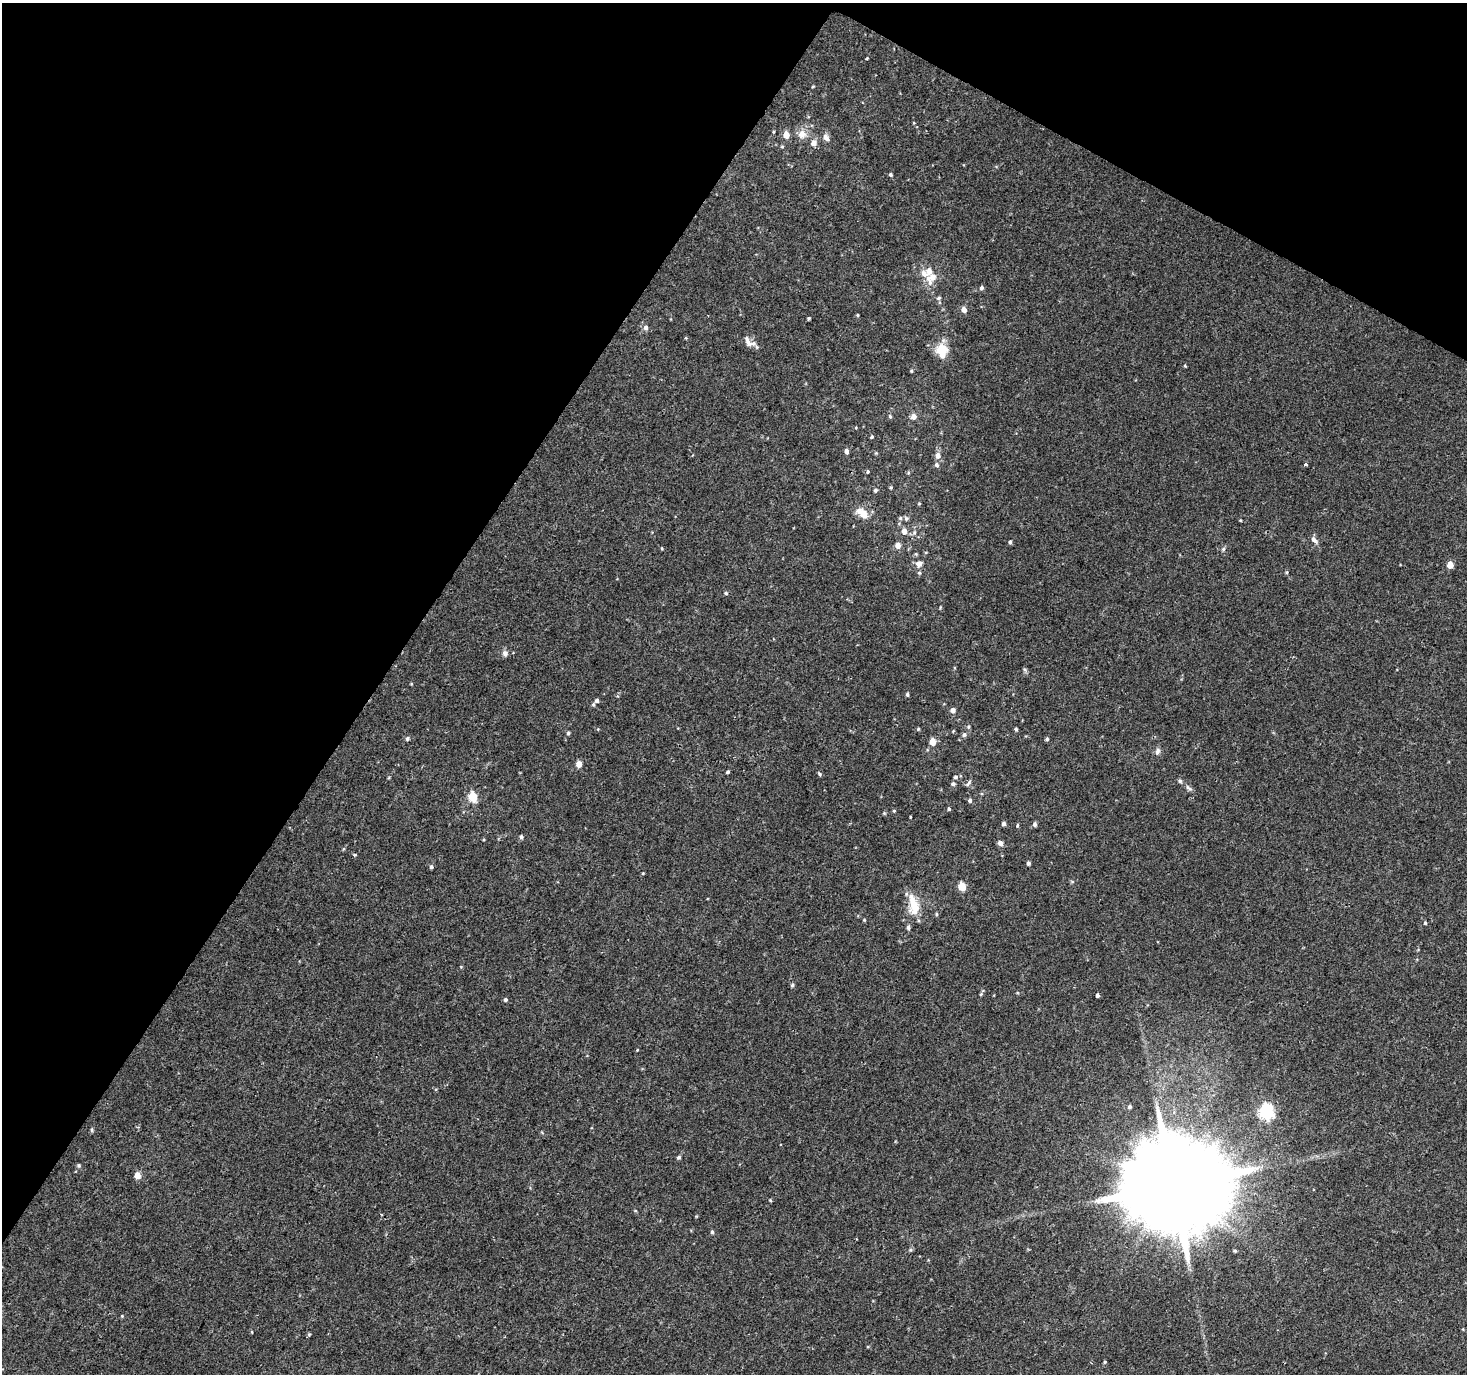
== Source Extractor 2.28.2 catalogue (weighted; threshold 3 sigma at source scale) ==
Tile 2 of 4 x 4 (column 2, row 1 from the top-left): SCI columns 1466-2930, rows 4310-5681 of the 5865 x 5939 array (HDU 1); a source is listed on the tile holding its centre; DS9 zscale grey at full resolution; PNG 1469 x 1376 px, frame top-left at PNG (2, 3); no overlay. Shown black and unused: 32% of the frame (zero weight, under 2 of 3 exposures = <1% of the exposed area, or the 3 px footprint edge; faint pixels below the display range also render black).
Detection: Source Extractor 2.28.2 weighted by HDU 2 'WHT'; one run over the whole footprint, this tile lists its part. Background 0.0226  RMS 0.0054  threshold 0.0244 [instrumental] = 3 sigma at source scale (4.5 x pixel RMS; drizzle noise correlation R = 1.50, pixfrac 1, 0.0396/0.0396 arcsec/px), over >= 5 px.
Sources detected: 114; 7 inside a brighter listed object's ellipse — not listed separately; the other 107 listed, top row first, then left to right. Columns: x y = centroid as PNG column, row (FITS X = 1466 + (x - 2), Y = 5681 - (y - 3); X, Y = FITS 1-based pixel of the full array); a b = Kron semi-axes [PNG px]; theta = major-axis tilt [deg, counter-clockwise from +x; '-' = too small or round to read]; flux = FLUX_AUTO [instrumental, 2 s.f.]
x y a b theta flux
867 58 3 3 - 0.47
813 86 4 4 - 0.51
802 134 12 11 - 4.8
786 135 6 5 - 6
826 138 10 7 -54 2.9
814 143 8 7 - 3
782 146 4 4 - 0.59
891 175 4 4 - 0.93
932 277 14 9 19 5.5
981 288 5 5 - 1.2
939 298 7 4 27 0.97
964 310 6 5 - 3.1
858 315 5 3 - 0.51
808 318 4 3 - 0.72
646 328 7 6 - 1.8
748 341 15 6 -64 3
941 349 14 12 5 9.4
1185 366 4 3 - 0.51
911 371 4 4 - 0.59
890 416 5 4 - 0.81
913 416 6 5 - 3.3
872 437 4 3 - 0.75
846 451 5 4 - 2
876 453 4 4 - 0.51
938 455 8 6 72 2.7
1306 464 4 4 - 0.84
937 465 6 5 - 1.3
868 472 5 4 - 0.66
908 473 5 4 - 0.64
891 488 5 3 - 0.6
875 490 5 5 - 0.99
919 504 4 4 - 0.5
864 514 9 7 -60 6.7
906 518 6 6 - 1.1
1240 520 4 3 - 0.45
904 531 6 5 - 3.9
914 532 7 5 71 1.3
1314 540 11 5 -45 2.1
1010 542 5 3 - 0.9
898 545 6 5 - 3.9
662 548 4 3 - 0.51
1223 549 6 5 - 0.89
916 554 5 5 - 0.6
919 564 10 9 - 2.9
1450 565 5 5 - 7.6
1287 572 5 3 - 0.64
919 573 5 4 - 0.82
726 593 5 4 - 0.82
505 653 8 7 - 1.9
907 694 4 4 - 0.98
597 701 7 6 - 1.6
953 710 5 5 - 2.4
968 727 5 3 - 0.63
918 729 4 4 - 0.6
1016 729 4 4 - 0.86
568 733 5 5 - 0.79
964 735 7 6 - 1.2
407 738 5 5 - 1.1
1047 739 4 4 - 0.82
932 742 5 5 - 7.7
1157 751 9 7 75 1.8
579 764 6 5 - 3.7
728 772 3 3 - 0.88
820 774 5 3 - 0.67
955 777 6 5 - 1.2
1180 781 5 5 - 0.91
953 784 6 5 - 1.1
968 784 10 4 56 1
1189 788 11 5 -41 1.7
473 797 6 5 - 24
970 800 5 4 - 1.2
949 809 4 3 - 0.71
894 811 4 4 - 0.52
910 817 4 2 - 0.39
1004 823 4 4 - 1.5
1035 824 5 4 - 1.4
1017 826 5 3 - 0.67
521 837 5 4 - 1.1
1000 843 5 5 - 2.5
355 855 5 4 - 0.66
1028 863 4 4 - 1.2
431 867 5 4 - 0.98
643 873 4 3 - 0.48
962 886 5 5 - 13
914 906 27 13 -78 11
936 914 5 3 - 0.6
864 920 4 3 - 0.49
1425 923 4 4 - 0.64
908 927 7 5 88 1.2
461 967 5 3 - 0.4
792 985 5 4 - 0.87
981 994 5 4 - 0.6
1097 995 3 3 - 4.6
505 1000 5 4 - 0.88
637 1050 3 3 - 0.41
1130 1107 5 5 - 0.9
1266 1111 7 6 - 100
92 1130 6 4 -89 0.72
679 1157 5 4 - 0.96
79 1165 5 5 - 0.84
137 1175 5 5 - 6.3
1173 1185 27 24 38 15000
770 1200 5 3 - 0.5
712 1232 5 4 - 0.85
1235 1251 5 4 - 0.65
122 1316 4 3 - 0.43
1105 1362 5 3 - 0.62